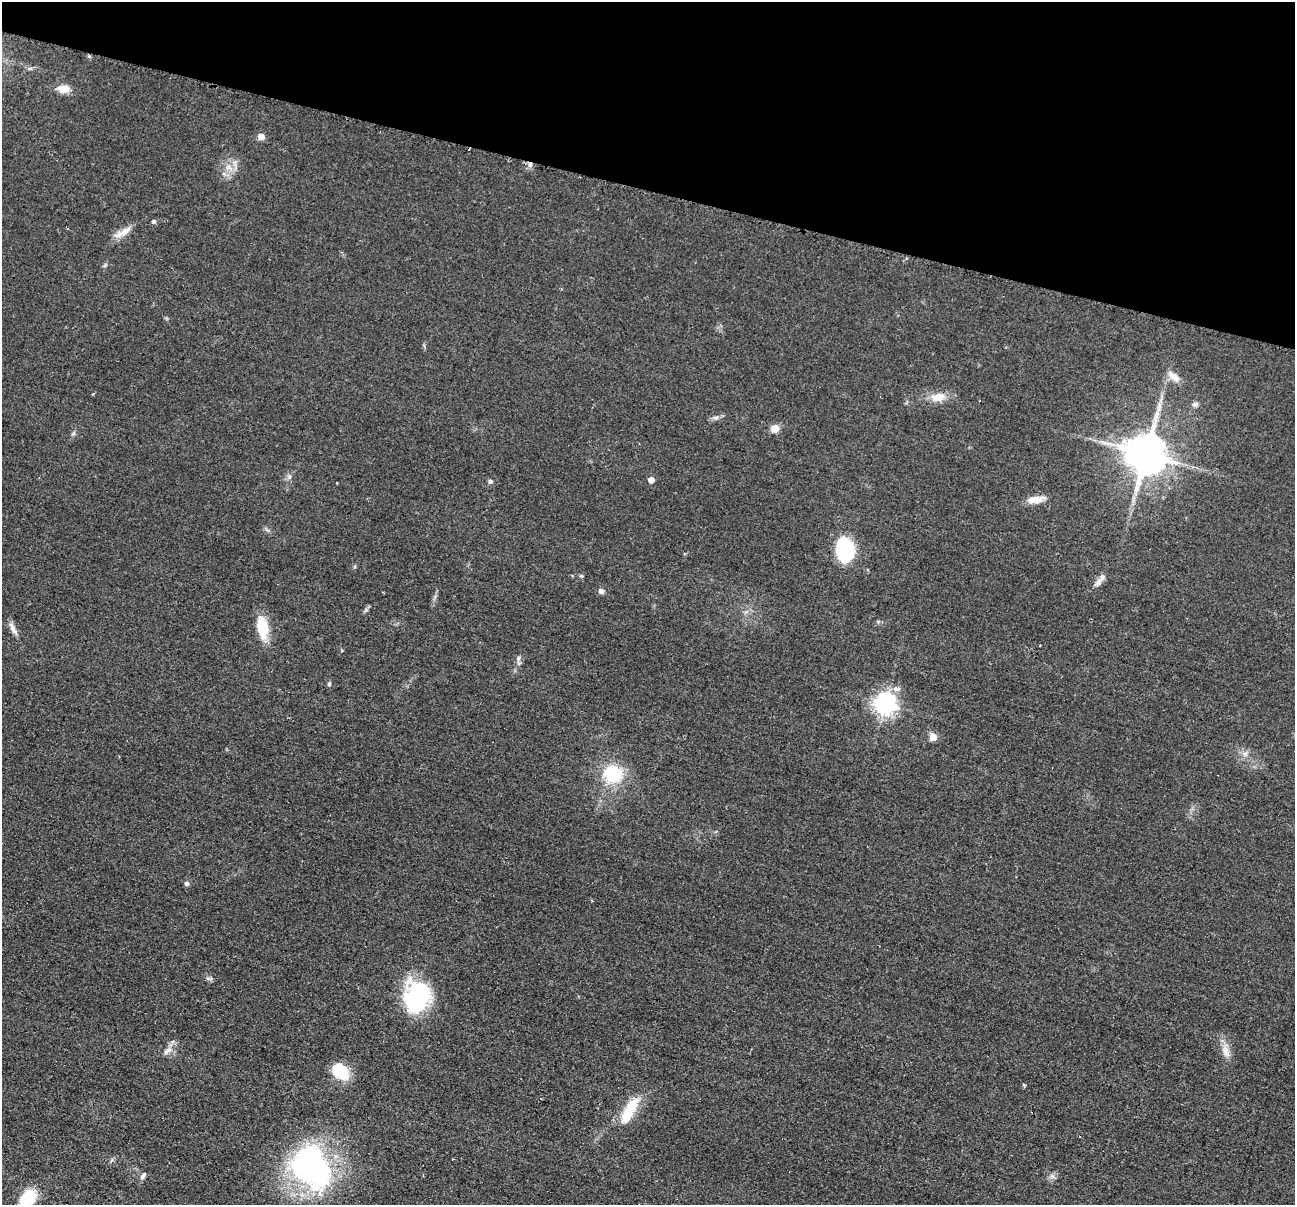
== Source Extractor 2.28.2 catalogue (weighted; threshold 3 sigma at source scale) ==
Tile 2 of 4 x 4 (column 2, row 1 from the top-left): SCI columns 1304-2596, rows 3869-5071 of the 5193 x 5209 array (HDU 1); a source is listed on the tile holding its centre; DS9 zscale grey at full resolution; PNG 1297 x 1207 px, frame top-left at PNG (2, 2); no overlay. Shown black and unused: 16% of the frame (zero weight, under 2 of 3 exposures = <1% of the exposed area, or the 3 px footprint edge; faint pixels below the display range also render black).
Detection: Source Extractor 2.28.2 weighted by HDU 2 'WHT'; one run over the whole footprint, this tile lists its part. Background 0.0456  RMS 0.0085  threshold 0.0382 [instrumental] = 3 sigma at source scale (4.5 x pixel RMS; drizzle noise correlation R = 1.50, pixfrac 1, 0.05/0.05 arcsec/px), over >= 5 px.
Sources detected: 40; all 40 listed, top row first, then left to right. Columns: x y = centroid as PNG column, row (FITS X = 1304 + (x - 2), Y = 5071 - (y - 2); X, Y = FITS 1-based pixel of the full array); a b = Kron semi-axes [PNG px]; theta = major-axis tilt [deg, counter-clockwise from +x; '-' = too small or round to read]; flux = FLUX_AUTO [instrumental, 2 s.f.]
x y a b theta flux
64 89 14 9 2 8.7
261 137 5 5 - 8.5
530 164 7 4 72 2.1
229 167 9 7 -1 4.9
153 221 5 5 - 1.6
125 231 21 8 29 8.2
1174 377 18 9 -40 7.7
938 397 21 11 9 11
1195 404 8 6 15 2.3
1159 405 7 4 72 2.5
716 418 7 4 1 1.9
775 428 9 8 - 7.8
1146 454 11 11 - 3100
289 477 6 5 - 2
651 480 5 4 - 7.8
490 481 6 5 - 1.7
1035 499 23 8 9 9.5
845 549 18 12 90 100
581 576 6 4 -2 1.1
1099 581 13 7 56 4.7
601 591 6 6 - 2.9
262 627 26 11 -79 24
13 629 16 7 -64 4.9
518 658 7 5 38 2
329 684 6 4 73 1
885 704 8 7 - 530
933 737 6 6 - 9.2
1245 753 9 4 -8 2.5
613 774 17 15 -25 43
187 883 5 4 - 2.7
208 978 7 4 17 1.5
417 996 29 23 82 98
1225 1050 16 9 -76 7.5
167 1051 16 6 36 4.6
340 1072 17 12 -38 30
629 1111 36 11 62 28
311 1167 50 38 -54 200
143 1176 11 5 56 2.3
1052 1176 7 5 -44 2.3
27 1198 22 16 55 31
Overlapping masked pixels (flux is a lower limit): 1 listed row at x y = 530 164
Isophote crosses this tile's border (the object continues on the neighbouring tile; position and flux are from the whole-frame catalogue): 1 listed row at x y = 27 1198